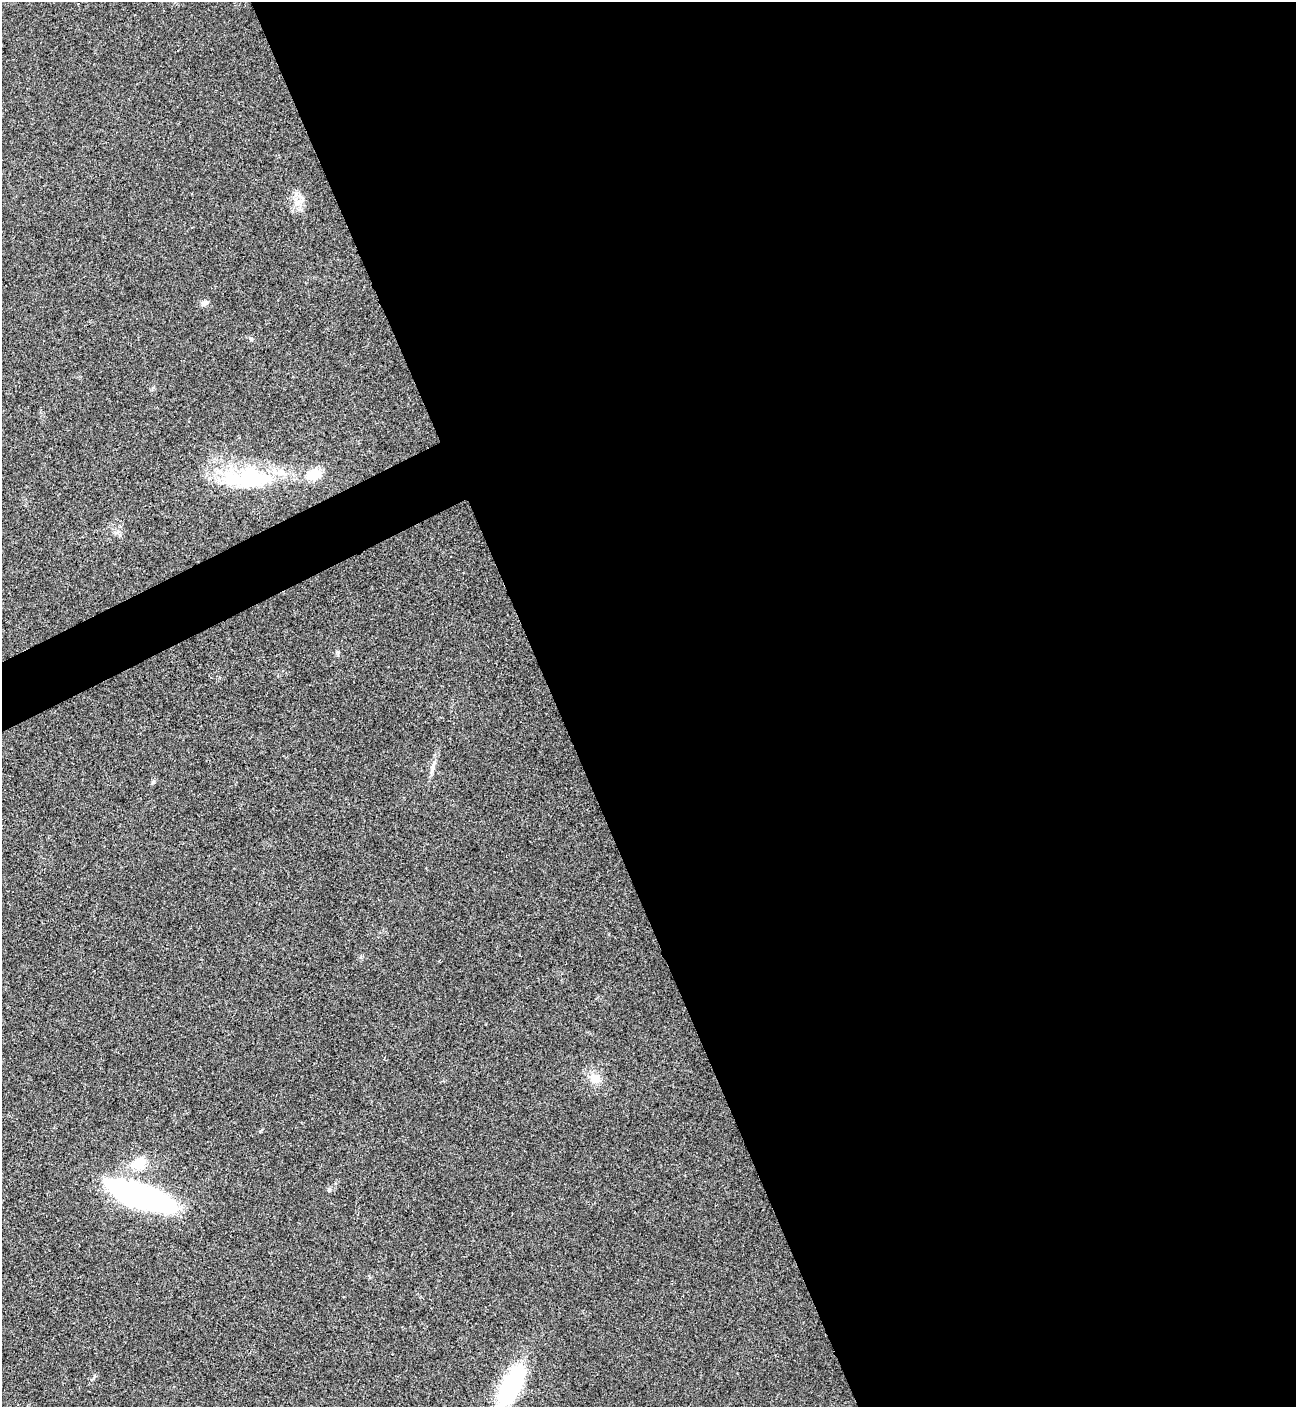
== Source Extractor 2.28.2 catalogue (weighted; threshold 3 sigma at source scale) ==
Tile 8 of 4 x 4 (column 4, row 2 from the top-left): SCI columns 4174-5467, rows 2815-4219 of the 5624 x 5637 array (HDU 1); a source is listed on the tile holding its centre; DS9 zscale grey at full resolution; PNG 1298 x 1409 px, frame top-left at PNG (2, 2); no overlay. Shown black and unused: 59% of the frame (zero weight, under 3 of 4 exposures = <1% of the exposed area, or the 3 px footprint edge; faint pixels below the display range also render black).
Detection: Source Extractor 2.28.2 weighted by HDU 2 'WHT'; one run over the whole footprint, this tile lists its part. Background 0.0203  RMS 0.0056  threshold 0.0251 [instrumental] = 3 sigma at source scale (4.5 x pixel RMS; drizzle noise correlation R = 1.50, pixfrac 1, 0.05/0.05 arcsec/px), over >= 5 px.
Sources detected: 9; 1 inside a brighter listed object's ellipse — not listed separately; the other 8 listed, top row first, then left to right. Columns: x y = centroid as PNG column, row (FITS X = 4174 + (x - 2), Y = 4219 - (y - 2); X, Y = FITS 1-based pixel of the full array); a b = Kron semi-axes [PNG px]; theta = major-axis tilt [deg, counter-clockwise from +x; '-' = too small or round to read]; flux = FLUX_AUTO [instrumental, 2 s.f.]
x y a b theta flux
298 202 14 6 39 3.4
204 303 9 7 27 2
248 478 70 26 1 55
595 1079 12 11 - 6.4
139 1163 18 14 41 12
329 1190 5 5 - 0.91
139 1195 59 19 -18 150
511 1386 39 16 62 75